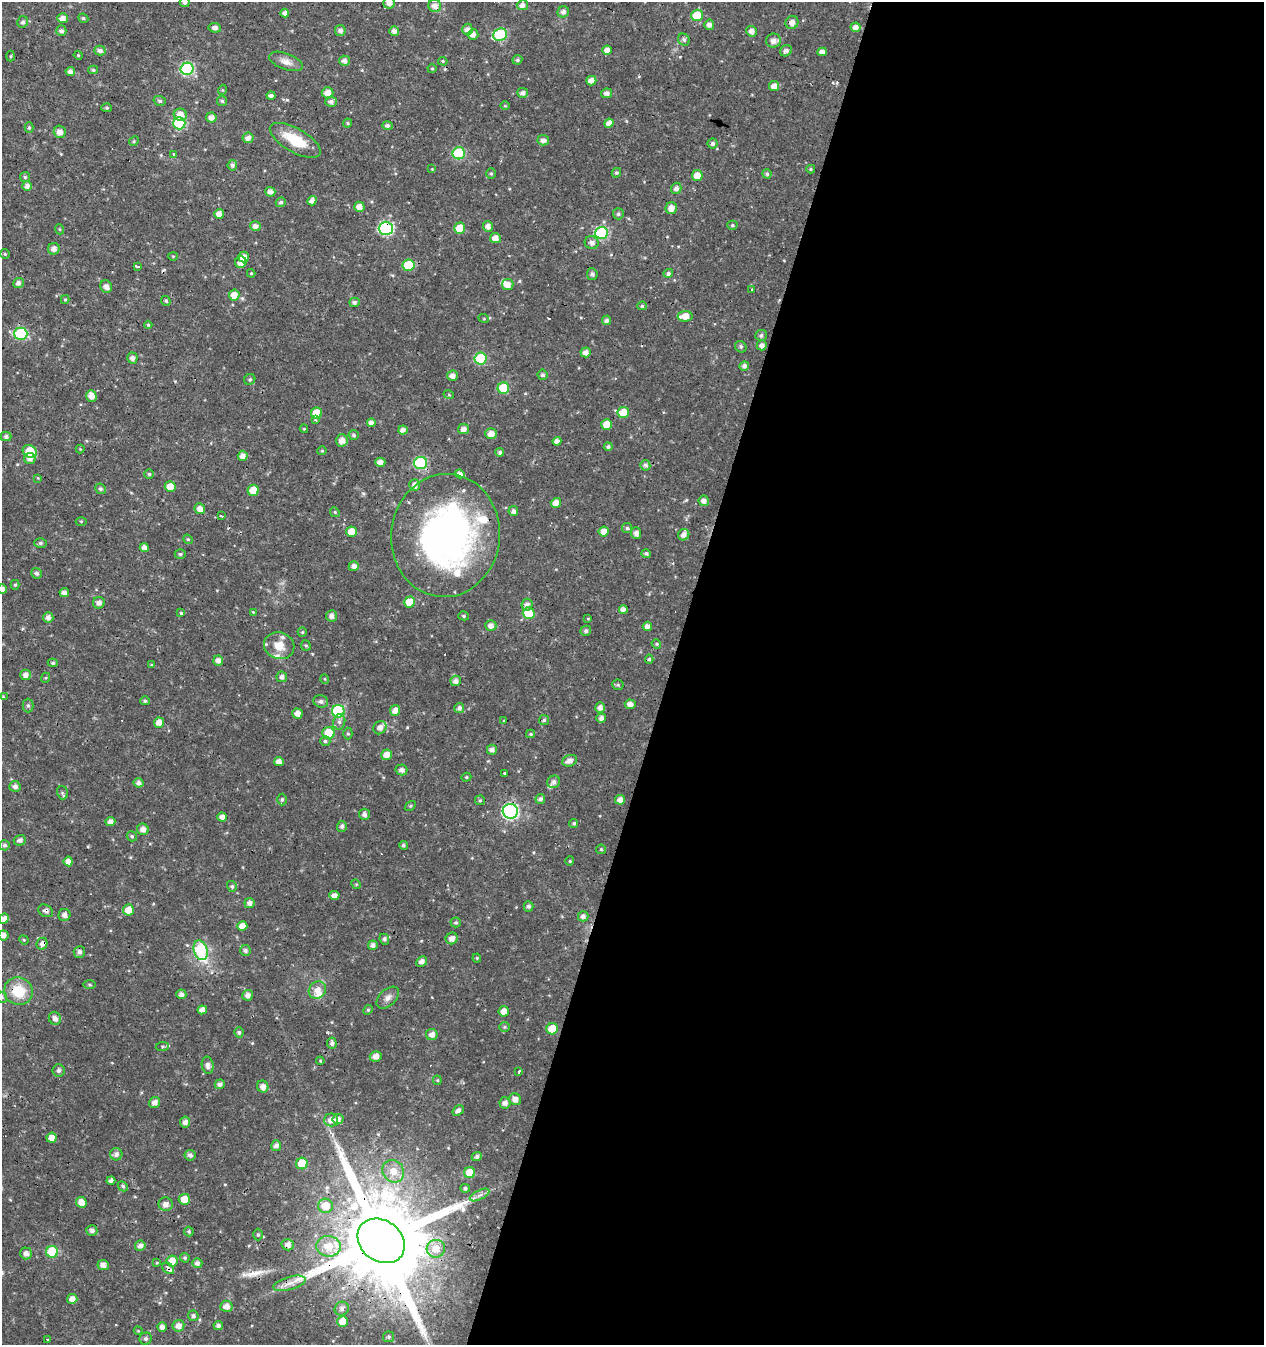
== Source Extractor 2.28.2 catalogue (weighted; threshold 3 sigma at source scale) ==
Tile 12 of 4 x 4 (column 4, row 3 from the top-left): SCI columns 4061-5322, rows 1345-2687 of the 5534 x 5379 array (HDU 1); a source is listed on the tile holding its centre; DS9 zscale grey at full resolution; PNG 1266 x 1347 px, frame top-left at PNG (2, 2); each listed source drawn as its Kron ellipse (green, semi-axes under 4 px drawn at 4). Shown black and unused: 47% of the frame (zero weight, under 3 of 4 exposures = <1% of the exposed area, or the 3 px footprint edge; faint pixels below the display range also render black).
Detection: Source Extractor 2.28.2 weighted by HDU 2 'WHT'; one run over the whole footprint, this tile lists its part. Background 0.0159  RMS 0.0022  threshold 0.00973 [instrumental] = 3 sigma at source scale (4.5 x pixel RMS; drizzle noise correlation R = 1.50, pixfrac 1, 0.0396/0.0396 arcsec/px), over >= 5 px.
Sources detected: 377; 1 inside a brighter object's white glare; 8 cosmic-ray / hot-pixel residue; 1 long thin detection or spike segment (spike, bleed or trail) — neither listed nor drawn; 9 inside a brighter listed object's ellipse — not listed separately; the other 358 listed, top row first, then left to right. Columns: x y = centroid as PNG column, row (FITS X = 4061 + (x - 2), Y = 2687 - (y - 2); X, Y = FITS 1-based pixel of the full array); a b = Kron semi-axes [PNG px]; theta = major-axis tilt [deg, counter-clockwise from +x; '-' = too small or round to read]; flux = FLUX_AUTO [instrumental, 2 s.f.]
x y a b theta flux
185 2 5 4 - 0.61
389 3 6 5 - 1.1
522 5 5 5 - 1.1
435 6 6 6 - 1.3
563 12 6 5 - 0.92
285 13 4 4 - 0.91
697 15 6 6 - 5.3
62 18 5 5 - 1.6
83 18 5 4 - 0.37
23 22 6 5 - 0.57
792 22 7 6 - 1.2
709 25 5 5 - 1
856 27 5 5 - 1.4
215 28 6 5 - 0.92
467 29 5 5 - 1.1
340 30 5 5 - 0.77
61 31 5 5 - 0.77
394 31 5 5 - 0.97
752 31 5 5 - 1.1
473 34 5 5 - 1.2
500 35 7 6 - 18
684 40 6 5 - 0.52
773 41 7 7 - 1.5
607 50 4 4 - 1.2
100 51 5 5 - 0.8
786 51 6 5 - 0.88
822 52 5 4 - 1.2
78 55 4 3 - 0.2
11 56 5 3 - 0.22
517 60 5 4 - 0.37
286 61 18 8 -20 1.7
344 61 5 5 - 1
443 61 5 4 - 0.26
187 69 6 6 - 27
432 69 4 4 - 0.25
93 70 5 4 - 0.32
70 71 5 4 - 1
591 81 5 5 - 1.6
774 86 5 5 - 1.3
222 90 5 3 - 0.19
328 93 6 5 - 1.8
523 93 5 5 - 0.86
606 93 5 5 - 0.86
271 96 4 4 - 0.81
160 101 6 4 -17 0.41
222 101 5 5 - 0.37
331 102 6 5 - 0.76
505 106 5 3 - 0.18
107 108 5 4 - 0.33
180 115 6 6 - 1.8
211 118 5 5 - 1.2
179 123 6 6 - 15
348 123 4 4 - 0.29
609 123 5 4 - 1.4
387 126 5 4 - 0.59
29 128 5 4 - 0.38
60 132 6 6 - 1.5
248 138 5 5 - 1
295 140 28 12 -30 6.7
543 140 6 5 - 0.97
134 141 5 4 - 0.25
713 144 5 5 - 0.64
459 153 6 6 - 15
174 154 3 3 - 0.28
232 165 5 4 - 0.58
432 169 4 4 - 0.17
811 169 4 4 - 0.32
616 173 5 4 - 0.38
491 174 5 4 - 0.32
767 174 4 4 - 0.43
697 176 5 5 - 2.7
25 177 5 5 - 0.32
27 186 5 5 - 1.1
676 188 5 5 - 1
270 192 5 5 - 1.2
312 201 5 4 - 1.2
281 202 5 4 - 0.45
359 207 5 5 - 1.6
671 208 6 5 - 1.5
219 214 5 5 - 1.5
618 214 5 5 - 0.51
732 225 5 4 - 0.35
255 226 5 5 - 0.95
488 226 5 5 - 1.2
386 228 7 6 - 31
460 228 5 5 - 3.5
59 229 5 3 - 0.22
602 233 6 6 - 22
495 238 5 5 - 1.6
592 243 7 6 - 1.1
54 249 6 5 - 1.3
5 254 5 5 - 0.27
173 256 4 4 - 0.21
244 257 5 5 - 1.8
241 262 6 5 - 1.6
409 265 6 5 - 7
137 266 4 3 - 1.6
251 273 4 4 - 0.2
668 273 5 4 - 0.59
592 274 6 5 - 0.61
18 283 5 5 - 0.8
508 285 6 5 - 1.5
106 286 6 5 - 1.1
751 289 3 3 - 0.67
234 295 5 5 - 2
65 299 4 4 - 0.26
166 301 5 4 - 0.37
354 302 5 5 - 0.64
642 306 5 4 - 0.39
685 316 7 5 3 3.1
484 319 5 3 - 0.22
606 320 5 4 - 0.67
148 325 4 4 - 0.25
21 334 6 6 - 18
761 335 6 5 - 0.57
762 345 5 5 - 1
741 347 6 5 - 0.45
586 352 5 5 - 1.3
132 358 5 5 - 0.91
481 358 6 6 - 13
744 366 5 4 - 0.78
543 375 5 5 - 0.52
452 376 5 5 - 1.2
250 379 6 5 - 0.43
503 388 6 5 - 7.7
449 395 5 3 - 0.23
91 396 6 5 - 1.7
316 413 5 5 - 4
623 413 6 5 - 4.1
315 420 3 2 - 0.3
371 423 4 4 - 1.1
607 424 5 5 - 3.2
304 429 4 4 - 0.22
463 429 5 5 - 1.1
403 430 4 4 - 1
491 434 5 5 - 1.6
353 435 5 5 - 0.46
6 436 5 5 - 0.6
342 440 6 5 - 1.6
557 441 4 4 - 1.2
608 447 4 4 - 0.5
80 449 4 4 - 0.2
30 451 7 6 - 5.6
322 451 5 4 - 0.25
500 452 4 4 - 0.55
243 456 5 5 - 1.4
30 459 5 5 - 1.1
380 462 5 4 - 1.4
421 463 6 6 - 22
645 465 5 5 - 0.83
149 474 5 5 - 0.39
460 474 5 4 - 1.2
38 478 4 4 - 0.17
415 485 6 5 - 1.2
170 487 5 5 - 3
100 489 5 5 - 0.52
253 490 5 5 - 2.9
704 501 5 5 - 1.1
556 503 5 5 - 1.7
200 509 5 5 - 1.4
513 511 5 5 - 0.8
335 512 5 4 - 0.29
221 516 4 3 - 0.9
81 521 5 3 - 0.21
627 528 5 5 - 0.48
604 531 5 5 - 2.5
351 532 5 5 - 2.9
636 533 5 5 - 0.97
445 535 62 54 84 82
684 535 6 5 - 1.1
188 539 5 4 - 0.29
40 543 6 5 - 0.43
144 548 5 4 - 1.2
180 554 5 4 - 0.38
646 554 5 4 - 0.56
354 566 5 5 - 1
36 573 6 5 - 0.6
15 585 5 4 - 0.33
2 589 5 4 - 1.1
64 593 4 4 - 0.99
409 602 6 5 - 3.7
99 603 6 5 - 0.99
527 605 6 5 - 1
623 609 4 4 - 1
253 612 4 4 - 0.18
181 613 4 3 - 0.46
529 613 6 6 - 6.5
331 616 6 5 - 1.1
464 616 5 4 - 0.33
48 618 5 5 - 1.1
588 619 4 3 - 0.19
491 625 5 5 - 1.1
647 626 5 4 - 1
586 631 5 5 - 0.61
302 632 5 4 - 0.27
656 644 5 4 - 0.33
306 645 5 5 - 0.33
279 646 15 13 -20 3.4
649 659 4 4 - 0.35
218 660 5 5 - 1.1
53 663 5 4 - 0.37
151 665 3 3 - 0.23
25 675 5 5 - 1.1
282 677 5 5 - 0.8
45 678 5 3 - 0.21
325 679 5 3 - 0.18
456 681 5 5 - 1.2
618 685 5 5 - 0.31
3 697 4 4 - 0.2
145 701 5 4 - 0.39
321 701 7 6 - 0.71
630 704 5 4 - 1.2
28 706 7 5 90 0.49
459 708 5 5 - 0.76
600 708 5 5 - 1.1
395 710 5 5 - 1.4
338 711 6 6 - 16
297 713 5 5 - 1.4
601 718 5 5 - 0.92
544 720 5 5 - 0.4
504 721 4 3 - 0.21
339 722 8 6 78 0.76
159 723 5 5 - 1.6
380 728 7 6 - 1.1
329 733 6 6 - 5.1
348 734 6 4 -89 0.32
530 734 4 4 - 0.3
325 741 5 4 - 0.44
492 750 5 5 - 0.92
387 755 5 5 - 2
570 761 8 5 22 1.3
279 762 5 4 - 1.2
401 770 6 5 - 0.92
505 773 3 3 - 2.3
466 777 5 4 - 0.27
554 782 7 6 - 0.93
138 783 5 4 - 0.99
15 786 5 5 - 1
62 793 7 5 -75 0.34
540 799 5 4 - 0.68
282 800 6 4 88 0.41
480 800 5 4 - 0.28
620 800 5 5 - 1.4
410 806 6 4 34 0.26
510 811 7 7 - 45
364 814 5 5 - 0.82
222 817 4 4 - 1.1
110 822 5 4 - 1.2
574 823 5 4 - 0.4
342 826 5 5 - 0.63
143 829 6 5 - 1.2
132 836 5 5 - 0.38
20 840 6 5 - 0.76
5 845 5 5 - 0.54
403 845 4 4 - 0.38
601 849 5 4 - 0.3
68 861 5 4 - 1.3
570 861 4 4 - 0.25
356 884 5 4 - 0.22
232 886 5 5 - 0.38
334 895 5 4 - 1.2
249 903 5 5 - 1
528 906 5 5 - 0.63
128 910 5 5 - 2.4
46 911 8 5 -30 0.76
64 915 6 6 - 0.88
583 916 5 5 - 0.92
4 919 5 5 - 1.2
456 922 5 5 - 0.38
242 926 5 5 - 2.1
3 935 5 5 - 1.2
452 938 6 5 - 1.4
384 939 5 4 - 0.49
24 940 5 4 - 0.24
42 944 6 5 - 0.94
373 945 5 4 - 0.77
201 950 10 6 -71 15
245 950 5 5 - 0.55
79 952 6 5 - 0.82
477 958 4 4 - 0.22
422 961 6 5 - 0.89
90 985 6 3 -1 0.29
317 990 9 8 - 1.9
18 991 14 13 - 6
181 994 5 5 - 0.96
248 995 5 5 - 1.2
2 997 6 5 - 0.32
388 998 13 8 43 1.3
202 1010 4 4 - 1.2
368 1010 5 4 - 0.3
504 1011 5 5 - 1.5
55 1018 7 6 - 0.99
505 1027 5 5 - 0.33
552 1029 6 5 - 5.8
239 1032 5 4 - 0.45
432 1034 6 5 - 1.3
332 1043 5 4 - 0.58
162 1047 7 4 7 0.35
376 1056 6 5 - 1.4
320 1061 4 3 - 0.22
208 1065 8 6 -80 1
59 1071 6 6 - 0.66
519 1071 3 2 - 0.62
437 1080 4 4 - 0.24
220 1084 5 4 - 0.8
263 1086 6 5 - 1.2
515 1099 6 5 - 1.3
155 1103 6 5 - 1.3
505 1103 6 5 - 1.2
458 1110 6 4 39 0.9
338 1119 5 5 - 1.1
331 1120 7 6 - 1.5
185 1122 5 5 - 1.1
51 1138 5 5 - 1.8
276 1146 5 5 - 0.92
116 1154 6 6 - 0.92
190 1155 5 5 - 0.73
477 1157 5 4 - 0.62
302 1163 6 6 - 4.9
393 1171 12 10 -51 3.1
470 1173 5 5 - 4.5
111 1180 4 4 - 0.81
123 1186 5 4 - 0.36
465 1188 5 4 - 0.48
480 1195 11 4 26 0.89
184 1199 5 5 - 3.1
81 1202 5 5 - 1.9
166 1204 7 7 - 1.5
325 1206 7 7 - 3.5
92 1230 5 5 - 0.83
189 1232 5 4 - 0.4
258 1235 6 4 -89 0.41
381 1241 25 20 -37 4900
288 1245 6 5 - 1.3
140 1246 5 5 - 1.1
328 1246 12 10 -5 3.5
436 1249 9 9 - 2.7
52 1252 6 6 - 12
26 1253 6 5 - 1.2
185 1258 5 4 - 0.41
172 1261 5 5 - 2.3
157 1263 4 3 - 0.23
197 1263 5 5 - 0.84
103 1265 6 5 - 1.3
168 1268 7 5 -40 1.4
289 1283 17 6 16 1.8
72 1299 5 5 - 1.4
226 1306 6 5 - 1.4
342 1309 7 6 - 0.7
193 1316 5 5 - 0.58
343 1322 5 5 - 2.8
178 1326 6 5 - 1.5
218 1326 5 4 - 0.74
162 1327 5 4 - 1.1
138 1331 4 4 - 0.2
389 1337 5 5 - 0.49
146 1339 6 6 - 0.57
48 1340 3 3 - 4.8
Overlapping masked pixels (flux is a lower limit): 10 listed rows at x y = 386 228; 445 535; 510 811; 46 911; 42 944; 18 991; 381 1241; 288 1245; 168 1268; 289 1283
Isophote crosses this tile's border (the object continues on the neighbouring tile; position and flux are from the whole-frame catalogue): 6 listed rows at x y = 185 2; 389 3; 2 589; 4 919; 3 935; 2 997